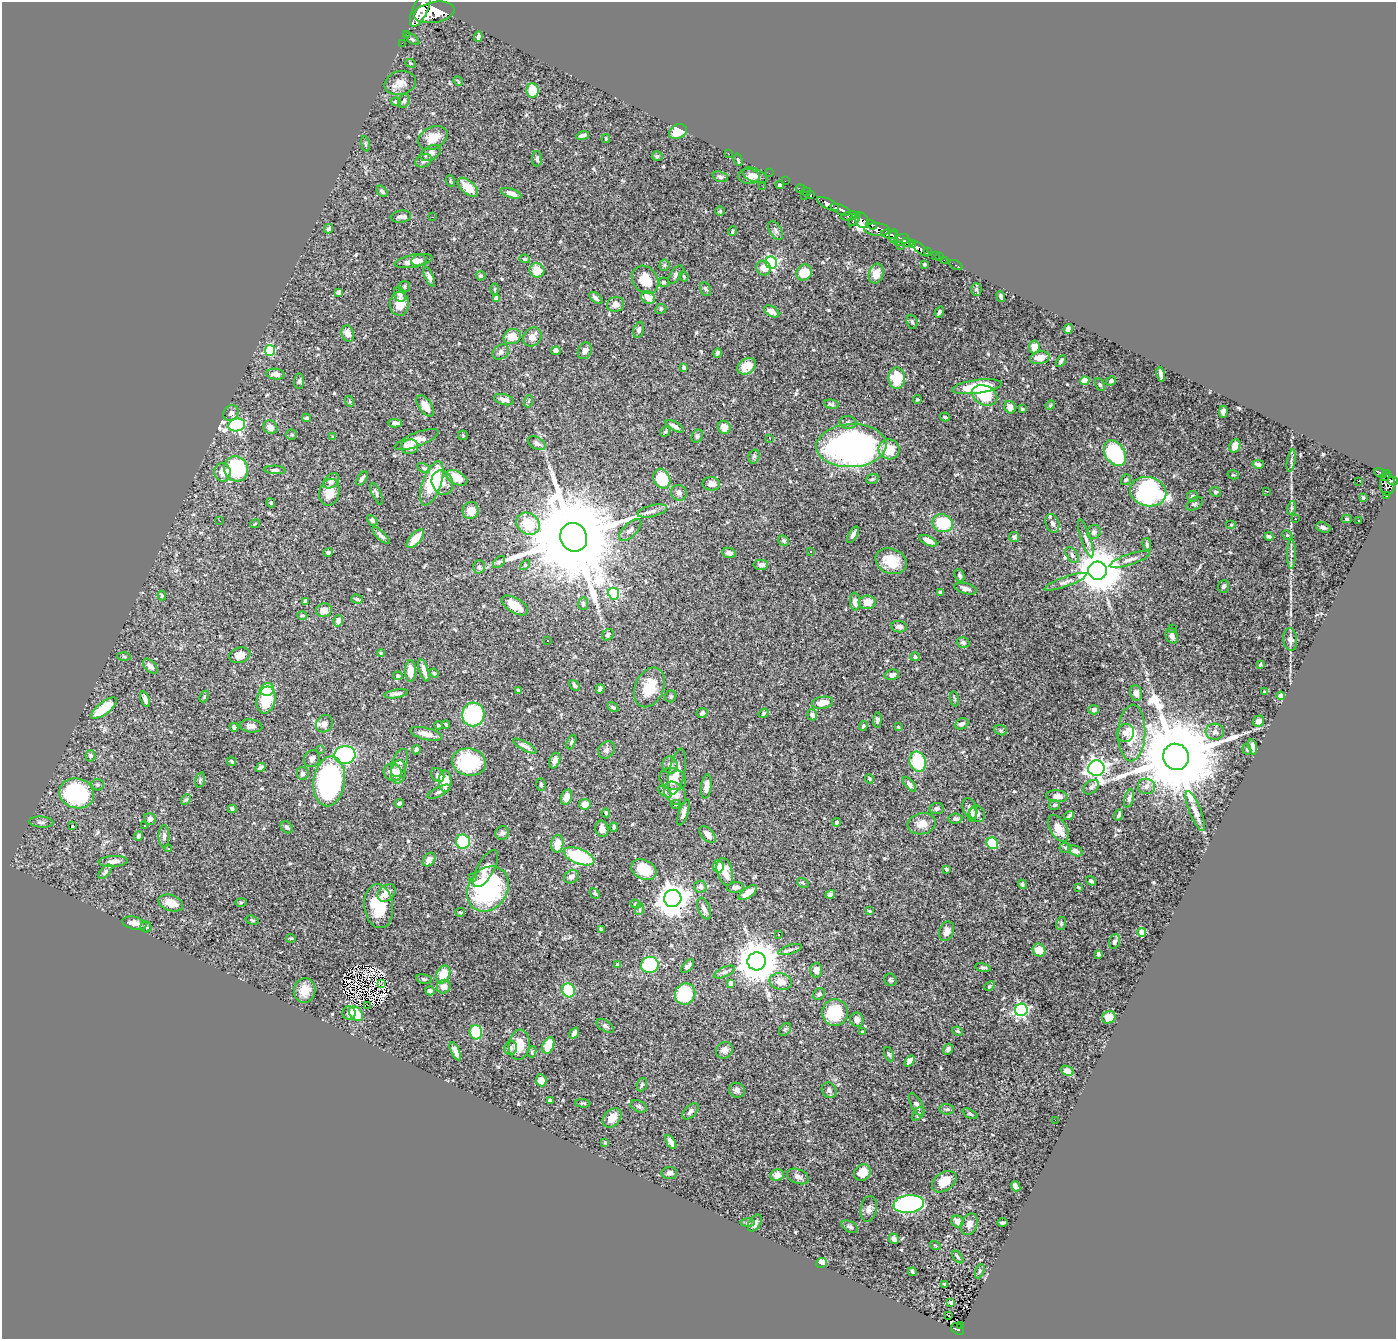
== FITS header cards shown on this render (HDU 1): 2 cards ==
NAXIS1  =                 1394
NAXIS2  =                 1337

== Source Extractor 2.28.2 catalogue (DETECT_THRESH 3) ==
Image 1394 x 1337 px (HDU 1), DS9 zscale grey, 1 PNG px = 1 image px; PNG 1398 x 1341 px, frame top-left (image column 1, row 1337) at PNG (2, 2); each listed source drawn as its Kron ellipse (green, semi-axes under 4 px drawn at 4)
Background 1.66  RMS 0.025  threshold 0.0747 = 3 sigma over >= 5 px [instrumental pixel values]
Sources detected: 558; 6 with non-positive FLUX_AUTO (blend fragments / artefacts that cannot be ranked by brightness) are neither listed nor drawn; of the other 552, the 500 brightest by FLUX_AUTO listed and drawn (52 fainter detections omitted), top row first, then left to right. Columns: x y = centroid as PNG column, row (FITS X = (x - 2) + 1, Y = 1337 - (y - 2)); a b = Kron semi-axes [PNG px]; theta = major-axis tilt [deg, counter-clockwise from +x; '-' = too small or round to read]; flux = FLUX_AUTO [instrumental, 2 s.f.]
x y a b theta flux
420 10 18 7 66 4800
434 12 20 10 10 9400
406 34 2 2 - 8.5
478 37 5 4 - 5.2
412 39 8 4 -36 2.8
402 43 2 2 - 14
411 63 5 3 - 1.9
458 81 5 4 - 2.1
400 83 16 11 15 16
533 90 7 6 - 45
404 101 7 5 73 4.3
396 102 5 4 - 4.1
678 132 9 7 25 26
583 135 6 3 18 5.8
433 138 16 11 27 24
606 139 4 3 - 1.9
365 144 8 4 -81 2.5
431 153 11 7 31 11
728 153 2 2 - 4.3
657 156 5 4 - 3.1
537 159 8 5 88 4.2
738 160 6 3 -73 2.1
424 161 9 6 25 5.7
769 173 2 2 - 12
755 175 13 6 -22 8
749 176 10 7 -3 7.4
720 177 8 5 -20 4
450 181 6 3 -72 1.8
785 181 2 2 - 10
780 185 4 3 - 3.3
468 187 12 6 -41 28
763 187 3 2 - 2.3
800 189 4 2 - 17
382 191 6 4 -48 4.4
806 192 5 2 - 33
511 193 10 4 -17 11
805 195 2 2 - 21
811 195 3 2 - 50
828 204 12 5 -27 2500
841 210 11 4 -22 2100
720 211 5 5 - 2
401 216 10 6 7 6.3
850 216 9 4 9 600
432 217 3 2 - 33
854 219 8 3 53 750
861 220 8 6 -57 1500
871 225 6 3 -38 510
329 229 5 4 - 2.9
877 229 13 6 -4 1900
733 231 5 3 - 2.4
776 231 10 6 -61 4.4
889 234 8 4 -8 2900
894 236 7 3 86 1400
901 240 8 5 20 1300
907 242 6 4 -21 1500
912 244 3 3 - 760
900 246 3 2 - 30
920 248 12 4 -39 300
927 252 3 3 - 250
935 256 4 2 - 82
939 257 2 2 - 19
525 259 5 4 - 2.2
419 260 8 5 20 6.3
944 260 2 2 - 19
414 261 19 6 11 17
771 263 6 6 - 250
924 264 3 3 - 2.4
664 265 5 5 - 2.6
956 265 7 3 -26 47
763 268 7 7 - 15
537 270 7 7 - 23
804 272 8 7 - 30
876 274 10 7 73 21
676 275 11 5 57 4.5
481 276 5 4 - 3.7
684 276 5 4 - 2.4
429 277 10 4 -65 6.1
645 280 15 12 -50 36
664 282 5 4 - 3.8
404 287 6 5 - 2.7
495 289 5 3 - 1.9
705 289 7 5 -63 3.7
976 289 6 5 - 3.1
338 292 4 4 - 4.1
400 294 8 5 -67 4.6
1001 296 5 3 - 3.6
648 297 7 6 - 17
497 298 4 4 - 11
596 298 7 4 -39 5
399 304 12 9 89 20
615 304 9 7 18 9.6
661 309 6 4 25 2.3
772 311 8 5 -30 11
939 312 6 3 57 4.3
912 322 7 5 -69 2.9
1068 329 5 4 - 7.1
639 330 8 5 75 4.7
348 334 8 6 -74 11
512 337 9 7 25 26
532 337 10 8 50 15
1034 347 6 5 - 16
270 350 5 5 - 110
556 351 4 4 - 6.7
585 351 9 6 64 8
501 352 9 7 32 6.6
718 353 4 3 - 3.6
1040 358 10 6 11 20
1061 361 6 3 58 3
747 366 10 7 34 20
684 367 4 3 - 5.2
276 374 9 5 -8 9.6
1161 374 7 3 -80 6
897 378 10 8 88 63
299 381 7 5 84 3.5
1085 381 4 4 - 46
1111 381 5 4 - 4.2
1100 385 6 4 -62 2.4
977 387 25 7 8 69
985 395 13 9 -25 69
917 399 4 3 - 2
504 400 10 5 -15 9.8
349 401 5 3 - 2
529 401 6 4 71 2.3
831 404 7 4 -7 3.9
1050 405 5 4 - 2
425 406 12 6 -56 18
1010 407 6 5 - 11
1022 409 4 3 - 2.2
1223 412 6 4 89 6.9
231 413 8 7 - 5.8
945 417 5 3 - 2.3
306 418 4 3 - 3.5
848 422 8 6 -2 5.1
395 423 7 4 -3 5.5
237 425 8 6 10 310
675 426 10 4 -29 6
270 427 7 6 - 9.7
724 427 7 6 - 19
665 432 5 4 - 2.3
291 434 5 5 - 2.4
463 435 5 4 - 1.9
697 436 7 5 61 3.5
332 437 4 3 - 1.8
769 438 3 2 - 4.9
417 440 23 7 21 24
537 443 9 6 -29 6.5
851 446 35 21 3 680
1235 446 7 5 67 12
410 447 8 7 - 12
889 449 10 10 - 39
1115 453 14 10 -58 170
754 456 7 5 73 3.1
1291 461 11 3 81 3.7
1258 464 5 3 - 6.8
424 468 7 4 -27 2.7
236 469 13 11 -56 160
275 470 10 4 -3 3.7
222 472 9 8 - 15
1381 473 6 4 -28 310
1233 475 6 4 -17 2.4
1385 475 6 4 56 360
362 478 8 3 56 3.8
457 478 11 6 -26 36
662 479 10 8 -63 61
872 479 6 4 20 2.8
1126 480 6 5 - 2.8
331 481 9 6 42 7.2
1358 481 2 2 - 570
1393 481 5 4 - 490
432 483 23 9 70 97
442 483 12 10 -65 16
711 484 8 7 - 12
1387 484 11 7 -89 1100
1267 491 3 2 - 2
329 492 13 10 76 26
1148 492 18 14 -13 280
1215 492 5 4 - 3.4
679 493 8 7 - 6.7
376 494 11 4 -66 4.2
1192 496 5 5 - 4.2
1387 496 3 3 - 45
1363 498 3 3 - 2.5
271 503 5 4 - 2.5
1194 504 9 5 33 3.9
1291 508 7 4 72 2.5
470 510 8 8 - 19
652 511 15 5 14 7.6
1295 519 3 2 - 2.3
1347 519 5 4 - 2.8
372 520 6 4 -41 3.8
220 521 3 2 - 2.1
1359 521 3 2 - 2.2
943 523 10 8 -22 75
1052 523 10 6 -69 6.8
255 524 5 3 - 1.8
528 524 12 10 -35 55
1231 525 5 3 - 1.8
1323 527 7 5 -20 4.8
630 530 14 6 44 7.4
1094 532 7 6 - 6.3
381 535 11 3 -44 4.6
853 535 9 4 60 6.4
1287 535 5 4 - 2.4
1269 536 4 3 - 4.1
574 537 14 13 - 47000
1014 537 5 5 - 4.5
1086 538 20 5 -72 7.3
415 539 11 5 48 22
784 541 6 5 - 2.7
928 541 9 4 -25 12
1147 544 6 4 -84 3.5
811 552 3 3 - 2.3
328 553 5 4 - 4.1
729 553 7 5 -10 6.8
1291 554 15 4 89 6
1072 555 9 5 -53 5.5
1130 559 21 5 19 9.5
891 561 16 12 -23 38
499 562 7 4 45 3
525 565 6 4 45 1.8
761 565 7 5 2 6.7
479 567 7 5 -88 4
1098 571 9 9 - 6700
960 575 7 4 -65 3
1066 582 22 5 20 8.8
1223 586 6 5 - 4.1
966 589 11 5 -14 7.4
941 592 4 3 - 3.3
614 594 6 5 - 180
162 595 5 3 - 2
357 599 6 3 -16 2.6
305 601 4 3 - 4.1
855 602 9 5 -87 7.2
867 602 8 6 3 20
583 604 6 5 - 3.6
515 605 15 7 -31 27
324 610 8 6 12 13
302 615 5 3 - 2
338 621 6 4 78 8.6
899 627 8 5 -9 8
1173 628 2 2 - 2.1
608 635 6 5 - 4.6
1172 636 8 6 -67 7.4
1290 639 11 7 -84 7.1
547 641 3 3 - 4.5
963 642 6 5 - 4.4
381 653 4 4 - 1.9
240 655 11 7 17 13
124 657 6 4 -2 2.2
915 657 4 4 - 5.2
1260 665 4 3 - 2
150 666 9 5 -47 8.8
424 670 11 4 -73 9.8
410 671 11 5 89 17
434 673 5 4 - 1.8
892 675 7 5 14 7
398 676 5 4 - 4.7
575 685 6 4 -47 3.7
649 687 21 14 66 39
267 689 7 6 - 75
600 689 5 4 - 5.5
519 690 4 3 - 3.2
1265 692 3 3 - 2.1
1136 693 8 6 -78 9.5
396 694 12 4 9 5.7
204 696 6 4 64 2.4
671 696 6 5 - 3
1281 696 4 4 - 28
145 699 8 3 -70 6.9
954 699 8 3 -81 2.1
266 700 14 9 77 61
822 703 10 6 10 21
613 707 6 4 -32 2.8
104 708 15 6 38 65
1094 710 5 4 - 6.6
702 713 6 5 - 3.2
764 713 5 4 - 2.6
473 714 12 11 - 180
812 715 5 5 - 7.4
877 720 7 4 86 4.8
1258 721 6 5 - 7.3
324 724 9 7 54 9.5
446 724 4 3 - 2.1
961 724 7 5 24 6.1
439 725 4 3 - 3
251 726 11 6 -6 7.7
863 726 5 4 - 2.7
234 727 4 4 - 4.4
898 727 3 3 - 1.9
1001 730 6 5 - 2.9
1215 732 9 8 - 6.5
1125 733 9 8 - 8.2
1132 733 28 13 88 48
426 734 16 6 -14 16
571 742 8 4 65 2.9
525 746 13 3 -29 6.7
1252 747 8 4 -79 8.6
1247 749 5 4 - 2.4
321 750 3 3 - 2
416 750 4 3 - 5.5
606 750 9 7 50 6.1
345 755 10 9 - 270
90 756 6 5 - 5
1176 757 13 12 - 36000
312 758 8 7 - 5.7
555 760 8 5 68 8.8
232 761 5 3 - 1.9
469 762 17 13 -8 94
918 762 10 8 -75 100
399 763 14 7 70 7
670 765 8 7 - 7.7
260 767 5 4 - 4.6
1096 768 8 7 - 740
393 772 9 8 - 20
399 772 12 7 82 14
677 772 23 8 79 18
303 774 6 6 - 5.5
438 775 7 6 - 7.8
673 779 13 10 -21 23
869 779 5 4 - 1.8
200 780 8 4 76 2.9
329 781 25 15 82 390
445 781 11 6 -88 30
541 784 6 4 -86 3
909 784 9 4 -51 5.7
97 785 6 5 - 3.4
706 786 12 5 83 13
1146 786 8 7 - 6.8
1091 787 9 6 39 5.1
439 792 12 4 27 4.6
665 792 8 4 -37 3.3
77 793 17 14 -17 260
675 793 13 9 -49 17
1057 796 11 6 -4 10
566 797 8 5 72 14
1129 798 9 4 75 4.2
186 800 6 3 51 2.2
399 803 5 4 - 3.2
585 804 6 5 - 13
676 804 5 4 - 1.9
1055 805 5 5 - 3
232 809 4 3 - 5
937 809 7 5 6 4.2
970 809 11 7 -68 9.5
1195 811 21 6 -68 13
606 813 4 3 - 3
683 813 13 5 72 8.3
977 814 9 7 -54 6.9
972 815 7 3 77 3.1
1119 815 6 3 67 4.1
1069 816 5 3 - 2.8
150 819 6 5 - 9.1
955 819 7 5 5 4.7
41 822 12 5 -4 5.2
837 822 4 4 - 3
922 824 14 10 13 16
145 825 3 2 - 2.1
72 826 4 3 - 9.2
287 827 7 5 -43 3.4
614 827 4 3 - 2.8
1058 828 15 8 -60 19
602 829 8 6 -75 9.5
502 833 7 6 - 5
708 834 10 6 -47 11
138 836 4 3 - 4.3
164 836 11 5 89 5.3
463 842 7 7 - 84
992 843 6 5 - 56
557 844 9 6 81 22
1065 848 6 5 - 3.1
168 849 3 3 - 4.3
1075 851 8 5 -26 8.1
579 856 16 7 -21 130
429 860 7 5 53 9
113 861 14 5 3 9.8
718 866 6 5 - 16
485 869 21 8 61 15
644 869 13 9 -26 48
946 869 3 3 - 2.1
105 872 9 4 46 4.2
725 872 14 7 -75 21
472 877 2 2 - 6.7
571 877 8 6 32 7.4
1091 881 5 3 - 3.4
803 883 6 3 -36 2.2
1022 884 5 4 - 2.8
700 887 6 6 - 5.1
1078 887 3 3 - 1.9
736 888 8 5 4 5
488 889 24 19 56 230
387 893 10 7 43 17
595 893 6 4 -47 2.7
748 893 11 5 36 13
830 894 5 4 - 5.4
673 898 9 8 - 2600
241 902 6 4 1 1.8
171 903 13 8 -18 22
636 904 5 4 - 2.2
379 906 22 14 -83 59
640 909 6 4 72 2.1
704 909 11 6 -68 8.2
869 911 4 3 - 2
460 912 5 3 - 1.8
252 920 7 4 -17 2.4
134 923 12 6 -12 11
1061 923 7 5 73 2.6
146 927 5 5 - 3.1
601 930 4 3 - 3.5
947 931 10 7 70 9.6
1142 932 4 4 - 31
779 934 3 3 - 4.1
291 938 5 3 - 1.9
1114 941 7 5 71 5.8
790 950 12 4 18 5.3
1039 950 7 6 - 19
1098 954 4 3 - 2.8
757 961 9 9 - 5400
618 965 4 4 - 6.6
650 965 9 8 - 140
687 966 8 4 46 5.2
983 968 8 4 -9 3.6
816 970 7 6 - 12
724 972 11 5 24 5
443 974 9 6 66 38
424 979 8 4 -13 3.1
890 980 6 5 - 3
781 982 11 8 -12 18
381 983 3 2 - 2.1
731 983 4 4 - 13
989 986 6 4 40 2.4
444 987 7 6 - 13
305 990 12 11 - 22
568 990 7 6 - 66
430 991 5 4 - 4.4
685 994 11 10 - 100
819 994 6 5 - 4.5
368 1005 2 2 - 51
1021 1010 6 6 - 280
835 1012 13 13 - 87
349 1013 7 6 - 6
356 1014 8 5 -48 32
1109 1017 7 6 - 19
857 1020 7 6 - 8.4
605 1026 10 5 -34 4.9
785 1029 7 5 49 3.6
958 1031 5 3 - 2.5
476 1032 7 6 - 78
863 1032 4 3 - 2.5
574 1033 6 4 55 8
519 1045 15 10 82 29
548 1045 9 5 68 31
511 1048 7 6 - 4.8
948 1049 6 5 - 4.1
724 1050 9 7 44 8.4
455 1051 10 4 -65 11
532 1052 6 4 64 2.3
889 1054 7 4 -69 3
909 1061 6 4 56 7.4
1067 1071 7 4 -23 8.1
541 1080 6 5 - 17
642 1085 7 5 68 2.8
737 1090 8 7 - 6
829 1090 8 7 - 5.4
550 1100 4 3 - 3.1
583 1103 7 4 -3 2.5
917 1105 12 5 -61 6.1
639 1106 8 5 -25 4.1
947 1109 7 5 -5 3.1
690 1111 10 5 45 5.1
918 1114 8 4 56 2.9
970 1114 8 3 -26 2.5
612 1118 11 8 47 18
1055 1120 2 2 - 6.5
605 1142 3 3 - 1.9
671 1142 8 3 -57 7
669 1173 8 6 4 6.8
862 1173 9 7 44 22
777 1175 7 6 - 9.3
798 1176 11 7 -21 8.5
944 1182 13 9 35 34
1016 1186 5 4 - 9.6
909 1204 15 9 6 370
869 1209 13 8 80 7.9
957 1221 6 5 - 11
747 1222 7 3 1 2.7
1003 1222 5 3 - 3
755 1223 9 5 57 6.8
969 1224 11 8 66 11
850 1227 9 5 -26 4.2
894 1239 5 4 - 5.2
935 1245 5 3 - 1.8
958 1257 7 3 -51 2.8
822 1263 5 4 - 18
980 1271 7 4 68 2.6
912 1272 4 3 - 3.5
944 1284 4 2 - 2.1
950 1302 3 3 - 3.3
949 1316 3 2 - 3.4
960 1325 3 2 - 18
958 1329 7 5 -31 100
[52 fainter detections neither listed nor drawn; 6 non-positive-flux detections neither listed nor drawn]